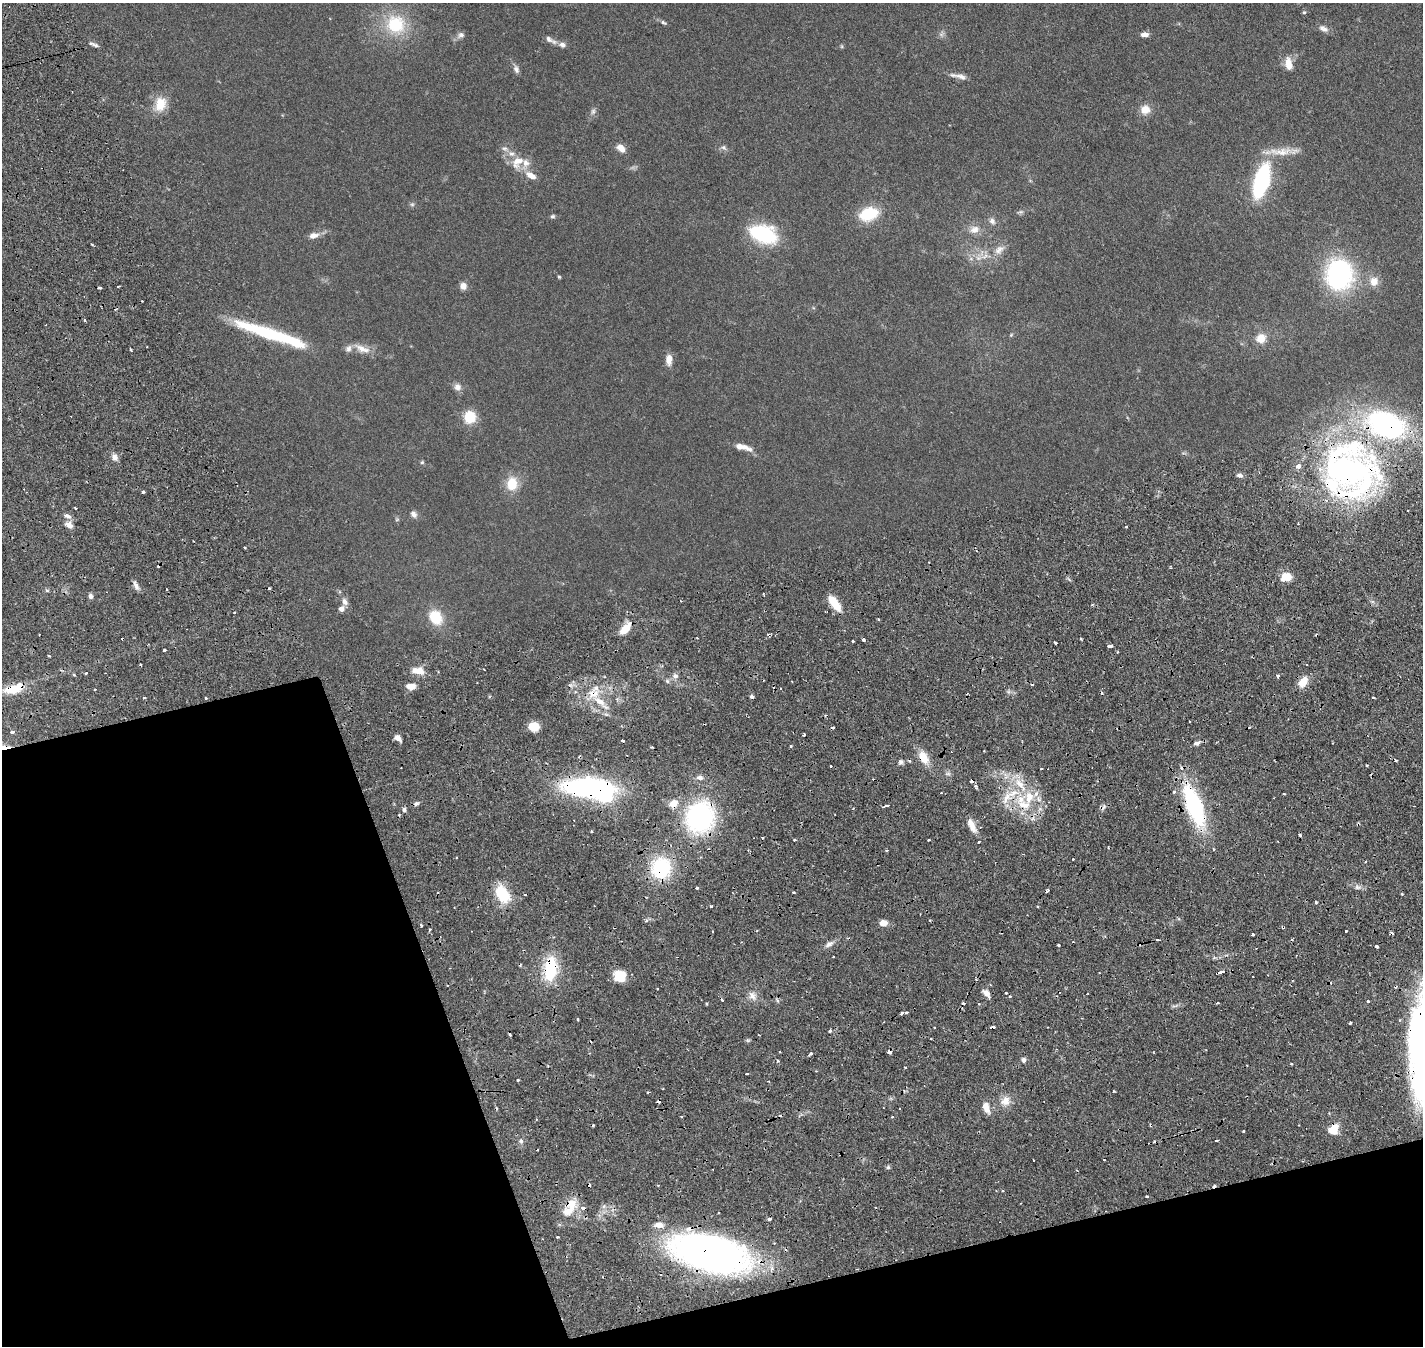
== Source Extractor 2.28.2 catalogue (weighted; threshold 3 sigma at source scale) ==
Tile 14 of 4 x 4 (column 2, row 4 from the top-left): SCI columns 1684-3104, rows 470-1813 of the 6204 x 6198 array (HDU 1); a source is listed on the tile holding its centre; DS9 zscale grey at full resolution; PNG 1425 x 1348 px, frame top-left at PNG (2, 3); no overlay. Shown black and unused: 20% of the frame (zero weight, under 2 of 4 exposures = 12% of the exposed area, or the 3 px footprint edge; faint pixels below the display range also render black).
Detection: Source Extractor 2.28.2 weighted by HDU 2 'WHT'; one run over the whole footprint, this tile lists its part. Background 0.132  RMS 0.0062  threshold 0.0281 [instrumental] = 3 sigma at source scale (4.5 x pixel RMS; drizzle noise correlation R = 1.50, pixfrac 1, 0.05/0.05 arcsec/px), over >= 5 px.
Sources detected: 267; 1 too faint to see at this stretch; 3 inside a brighter object's white glare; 55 cosmic-ray / hot-pixel residue — not listed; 16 inside a brighter listed object's ellipse — not listed separately; the other 192 listed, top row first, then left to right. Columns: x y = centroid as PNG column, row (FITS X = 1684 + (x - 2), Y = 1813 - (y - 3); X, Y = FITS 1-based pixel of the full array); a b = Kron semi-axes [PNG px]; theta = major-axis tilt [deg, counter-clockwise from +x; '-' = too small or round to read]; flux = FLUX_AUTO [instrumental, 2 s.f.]
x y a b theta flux
1304 12 5 5 - 0.7
663 22 9 5 -24 1.1
395 24 27 25 -40 26
1323 29 13 7 -25 2.5
941 34 9 6 57 1.5
1145 34 9 5 -1 2.5
461 35 11 8 25 2.1
549 39 13 7 -38 2.3
95 45 13 4 -30 1.6
562 45 9 7 -14 2.5
842 46 6 4 -89 0.6
1288 64 18 9 -79 5.5
516 69 11 7 -73 2.1
961 76 18 7 -21 3.3
160 104 17 12 76 11
1145 110 11 11 - 5.6
593 111 9 6 70 1.5
724 147 8 6 -36 1.4
621 148 10 7 -44 4.5
505 149 11 7 -22 2.1
1281 151 41 9 2 9
517 162 20 15 49 8.6
531 175 14 7 -30 5
1261 181 22 10 73 91
412 204 7 5 42 0.98
869 214 17 12 16 23
553 216 6 5 - 0.93
992 221 10 8 -67 2.4
974 230 15 11 15 5
763 234 21 13 -19 53
313 236 13 7 13 3.5
92 245 4 2 - 0.52
999 250 17 11 44 5.4
979 257 17 9 51 5.1
1339 274 24 22 -89 92
559 277 4 4 - 0.61
1374 281 12 12 - 5.2
118 286 3 2 - 0.91
463 286 8 7 - 3.2
84 320 3 2 - 0.84
269 333 71 11 -18 47
1011 335 5 4 - 0.59
1261 339 5 5 - 16
362 349 24 9 -23 6.1
131 350 3 2 - 1.1
669 359 12 7 89 4.5
457 387 10 9 - 2.8
470 417 13 13 - 12
1386 425 37 24 -22 120
741 447 17 6 -9 4.9
115 457 9 7 -64 2.7
422 462 5 5 - 0.74
1298 466 4 3 - 14
1347 471 49 46 32 230
1240 475 8 5 -3 1.7
512 484 16 13 85 11
143 492 3 3 - 2.6
75 508 3 3 - 1.2
414 514 9 7 -55 2.2
397 519 6 4 20 0.66
69 525 10 8 -32 3.2
1126 527 3 2 - 0.49
245 548 3 2 - 0.97
1286 577 11 9 16 7.8
136 585 13 5 -61 2.3
167 589 3 2 - 0.62
90 596 7 5 -74 1.6
345 602 9 7 -59 2.5
835 603 18 8 -53 11
1092 604 4 3 - 0.58
341 609 7 6 - 2.4
234 612 3 2 - 0.63
436 617 18 14 -58 15
879 619 3 2 - 0.94
625 629 13 9 44 7.2
768 634 5 3 - 0.8
864 640 3 3 - 3.1
853 641 3 2 - 0.79
1055 643 3 2 - 1.1
1110 646 5 3 - 3.2
164 650 3 3 - 1.3
49 656 3 2 - 0.77
140 664 3 2 - 0.57
418 671 16 8 -12 6.5
86 673 3 2 - 0.61
74 675 3 3 - 0.75
675 676 7 7 - 2.1
1278 676 4 3 - 1.7
667 681 6 4 -47 0.99
1303 682 10 7 61 10
411 686 10 7 -1 4.4
13 689 22 10 8 12
593 694 16 10 -4 8
751 696 4 3 - 5.9
144 698 3 2 - 1
206 698 3 3 - 0.57
1373 698 3 2 - 0.93
534 727 9 8 - 10
12 732 4 3 - 1.9
804 735 3 3 - 1.1
398 738 8 5 -42 3.3
1197 743 7 5 17 1.8
791 746 3 3 - 0.78
4 748 27 6 -8 10
923 757 15 9 -62 9.4
901 762 7 6 - 1.5
830 766 3 2 - 0.57
1041 768 3 2 - 0.5
700 778 8 6 -8 2.3
1020 784 22 8 -50 10
976 786 5 3 - 2.1
590 788 40 15 -2 130
1174 792 5 4 - 1
1013 793 19 8 23 8.1
1036 794 7 7 - 2.7
1284 794 3 3 - 1.2
416 804 8 5 36 1.4
673 804 10 8 58 6.1
1024 805 21 12 -5 15
887 806 5 3 - 2
1194 806 34 13 -69 79
404 810 6 5 - 1.4
700 817 27 24 66 87
971 825 17 7 -65 6.3
794 840 3 3 - 1
929 840 3 2 - 1
978 842 3 2 - 0.73
886 850 3 2 - 0.81
456 857 3 2 - 0.47
1073 859 3 2 - 0.57
1365 862 4 3 - 0.51
661 868 21 20 - 39
1357 887 9 5 -6 1.8
697 888 3 3 - 1.3
793 892 3 3 - 0.78
503 894 19 12 -56 21
1316 902 3 3 - 1.3
711 906 3 3 - 1.2
1038 906 3 2 - 0.68
646 921 5 4 - 1.1
883 923 8 6 1 4.7
421 925 3 2 - 1.7
1283 927 4 3 - 0.76
430 929 3 3 - 1.3
712 931 2 2 - 0.5
1346 931 3 2 - 1.8
1253 934 3 3 - 1.4
829 944 13 6 31 2.6
1058 945 3 3 - 1.1
1376 946 3 3 - 4.1
550 969 26 13 85 29
1220 972 6 3 17 5.4
620 976 12 12 - 10
1253 976 3 2 - 0.44
986 993 10 7 -36 2.7
1006 993 3 2 - 0.71
752 996 12 8 -52 3.4
1010 996 3 3 - 0.62
1368 1001 3 3 - 4.4
979 1004 3 3 - 0.76
906 1012 3 3 - 1.6
902 1013 4 3 - 2.1
578 1019 3 3 - 0.67
1350 1023 3 3 - 1.3
934 1027 2 2 - 0.47
993 1027 6 3 7 3.3
830 1031 4 3 - 0.9
931 1039 2 2 - 0.51
1421 1048 100 22 90 240
889 1052 4 3 - 19
811 1053 3 3 - 2.5
1024 1060 6 5 - 1.8
1291 1064 3 3 - 0.65
905 1067 3 2 - 0.63
747 1074 3 3 - 2.9
517 1080 3 3 - 2.4
648 1092 3 3 - 2.3
658 1101 4 3 - 2
1005 1101 13 11 40 5.8
986 1107 13 7 -75 5.1
892 1117 3 2 - 0.89
1334 1129 13 10 58 7.8
1243 1131 3 2 - 0.62
1216 1140 4 3 - 1.8
521 1141 6 5 - 1.4
1033 1160 3 2 - 0.93
888 1167 5 5 - 0.93
1147 1196 3 3 - 1.7
571 1204 18 14 74 11
770 1219 4 3 - 1.7
557 1237 3 3 - 1.5
711 1253 70 31 -13 290
Overlapping masked pixels (flux is a lower limit): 21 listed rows (the first 20) at x y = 1386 425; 1347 471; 13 689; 593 694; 4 748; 923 757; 590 788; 673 804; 1194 806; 700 817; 661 868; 1283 927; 550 969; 1220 972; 993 1027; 1421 1048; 889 1052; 658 1101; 1334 1129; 571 1204
Isophote crosses this tile's border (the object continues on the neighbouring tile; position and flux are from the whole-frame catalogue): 2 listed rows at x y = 4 748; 1421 1048